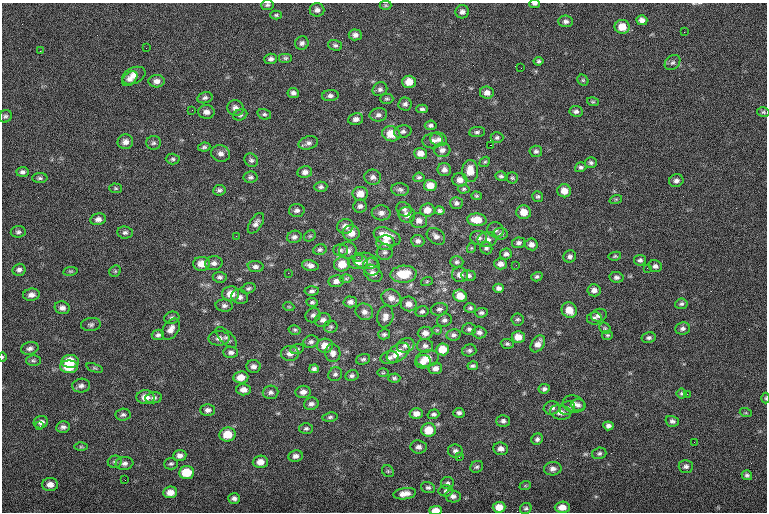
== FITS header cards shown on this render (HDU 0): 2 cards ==
NAXIS1  =                  765
NAXIS2  =                  510

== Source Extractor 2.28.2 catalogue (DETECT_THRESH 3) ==
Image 765 x 510 px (HDU 0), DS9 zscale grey, 1 PNG px = 1 image px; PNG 769 x 514 px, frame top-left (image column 1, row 510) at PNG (2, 3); each listed source drawn as its Kron ellipse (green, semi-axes under 4 px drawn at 4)
Background -0.706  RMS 8.1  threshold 24.2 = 3 sigma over >= 5 px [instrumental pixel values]
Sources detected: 302; all 302 listed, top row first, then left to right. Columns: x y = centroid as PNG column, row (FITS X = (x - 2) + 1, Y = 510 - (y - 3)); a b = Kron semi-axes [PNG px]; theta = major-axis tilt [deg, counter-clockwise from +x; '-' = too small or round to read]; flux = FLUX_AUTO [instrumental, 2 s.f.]
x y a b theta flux
535 4 5 3 - 940
267 5 6 5 - 1100
386 5 6 4 -1 700
317 10 7 7 - 2100
462 12 7 6 - 2100
276 15 6 4 1 900
642 20 5 5 - 2500
566 21 7 6 - 1600
622 27 7 7 - 7100
684 32 3 2 - 540
355 35 6 5 - 2100
302 43 7 6 - 1700
335 45 7 5 -18 1200
146 48 2 2 - 470
40 51 2 2 - 1200
285 58 7 5 0 1000
271 59 6 5 - 1600
538 61 5 4 - 990
673 63 9 6 42 1500
521 68 2 2 - 240
134 76 12 8 25 4900
130 79 9 6 43 1900
583 80 6 5 - 770
157 81 8 6 -2 2600
409 82 7 6 - 6300
380 89 7 6 - 1700
293 93 5 5 - 1700
487 93 7 6 - 2900
330 96 8 5 6 1600
205 98 8 5 14 1300
387 99 6 5 - 870
593 102 6 4 -16 680
405 104 6 6 - 1500
235 108 8 7 - 2600
422 109 5 4 - 1100
192 110 2 2 - 490
576 111 6 5 - 1600
206 112 8 6 -1 2800
763 112 6 5 - 870
264 114 7 5 -16 1100
240 115 7 5 25 1100
378 115 9 6 9 2000
5 116 7 6 - 1200
356 119 7 6 - 2200
431 125 6 5 - 1300
403 132 9 6 13 1500
477 132 8 5 7 1300
391 134 9 7 -17 8400
497 137 6 5 - 1200
439 139 8 6 -14 2200
433 141 10 7 9 2800
125 142 8 7 - 2800
153 143 7 7 - 1300
308 143 10 6 16 1900
490 145 2 2 - 3300
204 147 6 4 8 1000
442 150 8 7 - 2300
536 151 6 5 - 1300
221 153 9 8 - 2600
420 153 6 5 - 3700
173 159 7 5 -1 1100
251 160 7 6 - 1400
485 162 6 4 41 850
591 163 6 5 - 1300
581 167 6 5 - 1200
444 170 7 6 - 2500
470 171 11 8 -88 7200
22 172 6 5 - 1400
305 172 7 6 - 2100
501 176 5 5 - 1100
250 177 7 5 10 1300
373 177 8 7 - 2000
419 177 5 4 - 960
40 178 8 5 -1 1100
512 178 5 5 - 830
460 180 7 6 - 3500
676 181 7 6 - 1800
430 186 6 5 - 6000
321 187 6 5 - 1300
116 188 6 5 - 750
464 189 6 4 3 820
219 190 6 5 - 1300
400 190 9 6 -6 1500
564 191 7 6 - 5000
360 194 7 7 - 5600
476 196 5 4 - 760
538 196 6 5 - 1100
616 199 6 4 18 670
456 203 6 5 - 1500
360 206 7 6 - 1800
404 209 8 6 -39 1600
297 210 8 6 2 1700
427 210 7 6 - 4700
440 211 5 4 - 1100
524 212 7 7 - 6000
381 213 9 7 -5 2700
407 215 8 8 - 3600
98 219 8 6 11 2100
419 220 8 7 - 2900
477 220 10 6 -4 7800
256 223 12 6 58 2300
345 226 8 7 - 3300
495 230 8 7 - 1900
18 232 7 5 6 1300
125 232 7 6 - 1400
351 233 8 7 - 5300
501 234 7 6 - 1200
236 236 2 2 - 1300
310 236 6 5 - 780
387 236 14 8 -22 7900
436 236 10 7 -38 2400
294 237 7 6 - 1700
479 238 8 7 - 2000
487 239 9 7 9 2700
418 241 6 6 - 1800
385 243 9 7 3 4400
518 243 6 5 - 1500
531 244 6 6 - 2300
471 248 5 3 - 510
486 248 6 6 - 1200
320 250 6 5 - 1100
341 250 7 5 0 1300
348 250 9 8 - 2600
385 252 8 8 - 1700
506 254 6 5 - 1600
570 256 6 6 - 1500
615 256 6 4 10 690
358 257 3 2 - 1100
640 260 6 5 - 1400
366 261 13 8 -10 3300
358 262 10 7 4 3400
457 262 6 5 - 1200
214 263 9 7 10 2100
202 264 8 7 - 5900
342 264 8 7 - 8500
500 264 6 5 - 2500
310 265 8 5 -13 2200
516 265 2 2 - 1800
655 266 7 6 - 1700
256 267 8 5 -5 1600
372 267 9 8 - 2300
647 268 2 2 - 980
19 270 6 6 - 1600
70 271 7 3 8 690
115 271 6 5 - 780
288 273 2 2 - 3800
373 273 10 7 -39 2900
403 274 13 8 4 13000
460 275 8 7 - 3300
469 276 7 5 -7 1500
220 277 7 5 -6 1400
537 277 6 4 15 1100
616 277 7 5 -8 1400
346 279 6 4 0 740
336 281 7 6 - 2400
427 281 6 4 19 580
248 288 7 5 17 1200
499 288 5 4 - 1800
594 290 6 6 - 2500
312 291 7 4 5 1200
231 294 8 7 - 5700
31 295 8 6 7 2600
460 296 7 6 - 6800
240 297 8 7 - 1900
391 298 10 8 -21 3600
312 302 6 4 -6 980
350 302 7 5 -1 2100
409 304 8 7 - 3600
681 304 6 5 - 1200
224 306 8 6 -5 1600
289 307 5 3 - 490
62 308 7 6 - 2200
470 308 6 5 - 920
439 309 8 6 11 1700
569 310 8 7 - 6600
364 312 9 8 - 2600
422 312 6 5 - 1200
481 313 6 5 - 1300
313 315 8 6 32 1700
599 315 8 6 14 2000
385 316 11 8 78 3100
172 318 7 6 - 1400
594 318 7 6 - 1800
517 319 6 6 - 1000
323 320 8 7 - 2300
444 320 7 6 - 1500
91 324 10 6 6 1500
331 327 7 6 - 1100
605 328 6 5 - 840
683 328 7 6 - 1700
171 329 12 7 56 3400
469 329 7 6 - 1300
295 330 6 4 -13 840
437 330 4 4 - 550
479 332 7 6 - 1800
425 333 7 6 - 2700
384 334 6 5 - 1100
158 335 6 5 - 1300
453 335 7 5 10 1500
607 335 6 5 - 850
226 337 13 6 -43 1700
518 337 6 6 - 5600
219 338 10 7 1 2600
649 338 7 5 11 1500
311 342 7 6 - 1500
507 344 6 5 - 970
538 344 9 6 57 3400
406 345 9 7 22 2200
325 346 8 7 - 6100
425 346 8 7 - 2000
30 348 9 6 14 1900
297 349 7 4 15 1000
442 349 6 6 - 8500
469 350 7 6 - 1300
231 352 7 5 -3 1700
290 353 9 7 4 3000
333 353 9 7 -79 2500
398 353 13 8 36 8800
2 357 4 3 - 450
390 358 9 6 10 1900
427 358 11 8 11 6900
363 359 7 5 17 1200
33 360 7 5 1 1100
70 361 8 6 -1 11000
423 362 8 6 11 3400
253 366 7 6 - 2000
473 366 5 4 - 1000
69 367 9 6 -1 11000
94 368 8 4 -21 790
435 368 7 5 13 2300
314 369 5 4 - 1400
383 373 6 4 1 640
335 374 7 6 - 1400
352 376 6 5 - 1300
241 377 7 6 - 5000
394 378 6 4 3 950
81 386 9 7 9 2000
544 389 5 5 - 1300
244 390 7 5 -1 3100
270 392 8 6 4 1600
303 392 7 6 - 2600
682 394 5 5 - 920
687 394 2 2 - 820
145 397 9 7 -1 4700
154 398 8 5 8 1600
765 398 5 3 - 510
311 404 7 6 - 1900
574 404 11 8 -16 2600
578 405 7 6 - 1600
552 408 8 6 9 1900
567 408 8 6 34 1500
208 410 7 6 - 2000
561 412 10 7 -9 3500
459 413 6 5 - 1400
746 413 6 4 -18 670
416 414 7 5 -2 3400
433 414 6 4 17 1100
123 415 7 6 - 1300
330 417 7 4 9 1100
503 421 6 6 - 1600
672 421 7 5 -16 1500
41 422 7 6 - 2200
40 426 2 2 - 470
608 426 5 4 - 1700
63 427 7 6 - 1700
306 428 7 5 1 1100
429 430 7 7 - 9900
228 434 8 7 - 10000
537 439 6 5 - 1400
694 442 2 2 - 1500
81 447 6 4 0 710
419 447 8 6 -6 2000
501 449 7 6 - 2700
455 451 7 6 - 1900
599 453 7 5 16 1200
180 455 6 5 - 2200
295 456 7 6 - 2200
459 457 2 2 - 290
115 462 7 6 - 1100
260 462 7 6 - 4200
124 463 9 6 9 2000
171 464 7 6 - 1100
686 466 7 6 - 1700
477 467 7 5 32 1100
553 469 9 6 3 2100
388 471 6 5 - 760
186 472 7 6 - 13000
747 475 5 5 - 1200
125 480 2 2 - 320
447 483 6 6 - 1200
50 485 8 6 2 3300
525 486 6 3 19 580
428 488 7 5 -19 1300
446 491 7 5 6 1200
170 492 7 6 - 4000
405 494 11 5 7 4000
453 496 8 6 -8 2100
234 498 6 5 - 1800
499 507 6 5 - 6100
562 507 7 5 2 4000
526 508 6 5 - 1100
436 510 6 4 1 5200
At the frame edge (FLAGS 8, measured only in part): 5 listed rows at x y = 535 4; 267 5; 2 357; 765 398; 436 510